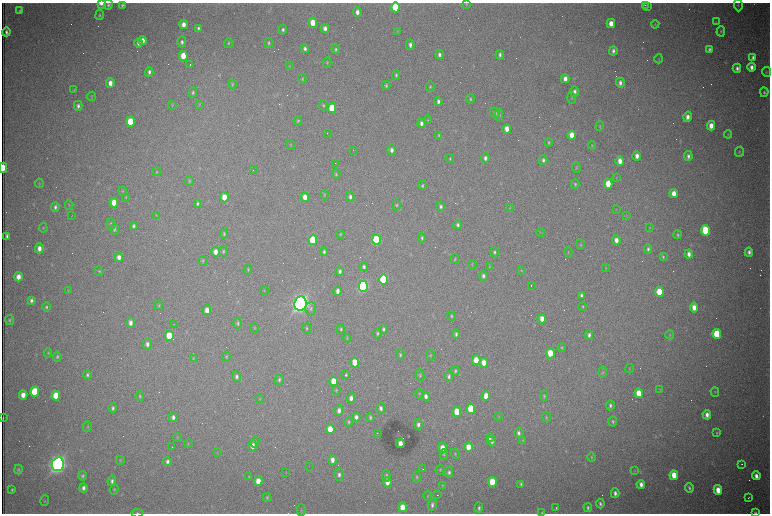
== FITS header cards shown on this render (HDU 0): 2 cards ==
NAXIS1  =                 1536 /fastest changing axis
NAXIS2  =                 1023 /next to fastest changing axis

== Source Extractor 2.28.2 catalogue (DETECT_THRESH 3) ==
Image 1536 x 1023 px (HDU 0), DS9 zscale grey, zoomed out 1/2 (1 PNG px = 2 x 2 image px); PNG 772 x 516 px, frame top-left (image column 1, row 1022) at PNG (2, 3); each listed source drawn as its Kron ellipse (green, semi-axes under 4 px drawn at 4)
Background 2960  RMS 33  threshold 99.2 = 3 sigma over >= 5 px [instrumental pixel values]
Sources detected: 412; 99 cannot appear on this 1/2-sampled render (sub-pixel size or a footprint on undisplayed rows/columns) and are neither listed nor drawn; the other 313 listed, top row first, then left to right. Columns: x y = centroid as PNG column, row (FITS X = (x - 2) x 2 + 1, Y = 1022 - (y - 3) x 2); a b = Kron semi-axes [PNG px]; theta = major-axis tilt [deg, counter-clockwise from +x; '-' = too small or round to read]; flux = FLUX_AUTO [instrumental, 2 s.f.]
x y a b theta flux
101 3 4 3 - 4.6e+04
466 4 4 3 - 5.5e+03
108 5 5 4 - 1.2e+04
122 5 4 3 - 1.0e+04
645 5 3 2 - 2.6e+03
738 5 6 2 -87 4.7e+03
648 6 3 1 - 1.9e+03
396 7 5 4 - 4.4e+05
20 11 4 2 - 8.3e+03
357 12 5 4 - 3.3e+04
100 15 5 3 - 9.0e+03
716 22 3 2 - 3.1e+03
313 23 5 3 - 1.1e+05
184 24 4 3 - 4.4e+04
611 24 4 3 - 7.4e+04
655 24 4 3 - 5.6e+03
198 28 4 3 - 1.2e+04
325 28 4 3 - 2.7e+04
283 30 5 3 - 1.2e+04
397 31 4 2 - 4.3e+03
721 31 5 3 - 7.7e+03
6 32 4 3 - 1.5e+04
143 41 4 3 - 5.0e+04
182 42 5 4 - 1.7e+04
138 43 4 3 - 2.7e+04
228 43 5 3 - 7.5e+03
269 43 5 3 - 1.0e+04
410 45 5 3 - 2.0e+04
305 49 4 3 - 1.9e+04
336 49 5 3 - 1.1e+04
709 49 4 3 - 1.3e+04
613 51 4 3 - 1.8e+04
439 54 5 3 - 1.9e+04
500 55 4 3 - 1.5e+04
183 56 5 3 - 1.2e+05
753 57 4 3 - 1.9e+04
659 59 4 2 - 3.4e+03
327 62 5 3 - 6.8e+03
190 65 2 1 - 2.0e+05
290 66 3 3 - 4.1e+03
751 67 4 3 - 3.2e+04
737 68 4 3 - 2.0e+04
149 72 5 3 - 1.7e+04
767 72 5 3 - 5.3e+03
396 75 5 3 - 1.1e+04
302 79 4 3 - 6.5e+03
565 79 4 3 - 4.1e+04
110 83 5 3 - 4.5e+04
620 83 5 3 - 2.5e+04
232 84 4 3 - 6.4e+03
386 85 4 3 - 1.0e+04
430 87 5 3 - 7.9e+03
74 90 4 2 - 3.9e+03
574 91 5 3 - 2.1e+04
193 92 5 4 - 1.1e+04
764 92 5 3 - 1.0e+04
92 96 4 2 - 4.4e+03
572 98 6 3 -87 6.1e+03
470 99 4 3 - 8.1e+03
438 101 4 3 - 2.0e+04
199 104 4 3 - 4.6e+03
172 105 4 3 - 6.4e+03
323 105 5 3 - 8.7e+03
78 106 5 3 - 1.8e+04
332 108 5 4 - 2.4e+05
495 113 5 4 - 1.5e+04
499 115 5 4 - 1.3e+04
687 117 5 3 - 3.3e+04
428 120 4 2 - 4.2e+03
298 121 5 3 - 7.4e+03
130 122 5 4 - 2.5e+05
421 123 4 3 - 2.3e+04
600 126 5 3 - 6.7e+03
711 126 4 3 - 5.7e+04
507 129 4 3 - 5.4e+04
327 134 2 1 - 2.0e+03
728 134 4 2 - 4.2e+03
439 135 4 3 - 6.6e+03
572 135 5 3 - 8.6e+04
549 142 4 3 - 8.3e+03
291 145 5 2 - 4.3e+03
592 145 4 3 - 5.5e+03
353 150 2 1 - 1.2e+03
392 150 5 4 - 2.5e+04
739 152 5 2 - 5.3e+03
637 156 4 3 - 3.8e+04
688 156 5 3 - 1.9e+04
485 158 5 3 - 2.0e+04
450 159 4 3 - 6.7e+03
543 160 5 3 - 1.6e+04
620 161 4 3 - 5.4e+04
335 163 2 1 - 4.5e+03
576 167 5 2 - 5.2e+03
3 168 5 2 - 2.0e+05
253 170 2 1 - 1.3e+03
157 172 4 3 - 5.8e+03
336 174 4 3 - 8.5e+03
616 178 4 2 - 4.4e+03
189 181 5 3 - 6.1e+03
39 183 4 3 - 4.7e+03
575 184 4 3 - 8.4e+03
608 184 5 3 - 1.2e+05
422 186 5 3 - 9.3e+03
123 191 4 3 - 5.7e+03
674 194 4 3 - 6.9e+04
324 195 4 3 - 6.6e+03
126 197 4 3 - 5.7e+03
224 197 5 4 - 1.0e+05
305 197 5 3 - 5.2e+04
350 197 5 4 - 1.9e+04
114 202 5 4 - 1.0e+05
198 204 4 3 - 8.7e+03
69 205 5 3 - 5.5e+03
397 205 5 4 - 9.9e+03
441 206 5 3 - 1.6e+04
55 207 5 3 - 1.5e+04
510 208 3 3 - 3.7e+03
616 209 3 2 - 2.7e+03
156 215 4 3 - 4.2e+03
72 216 2 1 - 2.2e+03
626 216 3 2 - 3.2e+03
111 224 5 4 - 9.0e+03
458 225 4 3 - 1.5e+04
133 226 4 3 - 1.3e+04
649 227 3 2 - 3.1e+03
43 228 5 3 - 5.4e+03
114 229 6 4 88 1.1e+04
706 230 5 4 - 5.0e+05
541 233 4 2 - 4.3e+03
224 234 5 3 - 9.7e+03
340 234 4 3 - 6.4e+03
678 235 4 3 - 9.6e+03
7 236 4 3 - 1.8e+04
422 238 4 3 - 9.4e+03
313 240 5 4 - 3.2e+05
376 240 5 4 - 7.0e+05
616 240 5 3 - 4.0e+04
580 244 5 3 - 6.4e+03
39 248 5 4 - 3.6e+04
648 249 5 4 - 1.4e+04
223 251 5 3 - 9.4e+03
216 252 5 4 - 4.7e+04
324 252 4 3 - 1.2e+04
494 252 5 3 - 1.1e+04
568 252 5 2 - 5.7e+03
749 252 4 3 - 2.2e+04
689 254 4 3 - 3.3e+04
119 257 5 4 - 3.5e+04
663 257 4 3 - 7.1e+03
455 259 5 3 - 6.2e+03
203 261 5 3 - 7.0e+03
472 264 4 2 - 4.5e+03
364 267 4 3 - 1.4e+04
489 267 4 3 - 5.3e+03
605 268 4 3 - 3.8e+03
248 270 5 3 - 7.0e+03
521 270 3 3 - 4.2e+03
99 271 5 3 - 8.3e+03
340 271 4 3 - 1.7e+04
483 276 5 3 - 1.7e+04
18 277 4 3 - 5.4e+04
383 279 5 4 - 7.6e+05
363 286 5 4 - 2.0e+06
531 286 2 1 - 2.6e+03
68 291 4 2 - 3.8e+03
264 291 4 2 - 3.6e+03
337 291 5 3 - 3.1e+04
659 292 5 4 - 1.6e+05
582 295 4 3 - 1.6e+04
31 300 4 3 - 1.7e+04
300 303 7 6 - 5.2e+06
159 306 5 3 - 7.0e+03
46 307 4 3 - 1.1e+04
583 307 4 3 - 6.5e+03
694 307 5 3 - 6.1e+04
311 309 7 5 86 1.9e+04
207 310 5 3 - 5.4e+04
451 316 4 3 - 8.0e+03
542 319 5 3 - 5.2e+04
10 320 5 3 - 9.0e+03
131 323 5 4 - 3.3e+04
238 323 5 4 - 1.1e+04
174 324 2 2 - 3.1e+03
254 328 5 3 - 6.5e+03
307 328 5 3 - 8.7e+03
341 329 4 3 - 9.3e+03
383 329 4 3 - 1.2e+04
377 334 5 3 - 1.1e+04
456 334 4 3 - 1.3e+04
717 334 5 4 - 3.8e+05
589 335 5 4 - 2.0e+04
670 335 4 3 - 6.8e+03
169 336 5 4 - 2.3e+05
347 338 4 3 - 5.2e+03
147 344 6 4 87 2.6e+04
562 348 4 3 - 6.5e+03
48 353 5 4 - 7.7e+03
550 353 5 4 - 1.5e+05
400 355 5 3 - 8.8e+03
430 355 5 3 - 7.1e+03
57 357 5 3 - 9.4e+03
226 357 5 3 - 7.2e+03
193 359 4 3 - 5.2e+03
476 360 5 3 - 1.1e+05
355 362 5 4 - 1.4e+05
484 363 5 3 - 6.6e+04
630 368 4 3 - 5.2e+03
455 371 5 3 - 1.1e+04
602 372 5 4 - 8.1e+03
87 375 4 3 - 1.2e+04
346 375 4 3 - 8.9e+03
420 375 6 4 -81 1.0e+04
237 376 5 4 - 1.8e+04
449 376 5 3 - 1.6e+04
279 380 5 3 - 1.1e+04
334 381 5 4 - 1.3e+05
660 389 3 2 - 3.5e+03
336 390 5 3 - 6.7e+03
35 392 5 4 - 4.5e+05
715 392 4 2 - 4.8e+03
639 393 5 3 - 1.2e+05
419 394 4 3 - 5.6e+03
23 395 4 4 - 5.9e+04
56 396 5 4 - 1.5e+05
140 396 4 3 - 8.4e+03
426 396 4 3 - 2.4e+04
486 396 5 3 - 7.7e+04
544 396 5 3 - 7.0e+03
351 398 4 3 - 3.2e+04
260 399 4 3 - 5.1e+03
610 405 5 3 - 1.3e+04
113 408 5 4 - 1.4e+04
381 408 5 4 - 2.0e+04
471 409 5 4 - 3.2e+05
339 411 5 4 - 2.8e+04
457 412 5 4 - 1.9e+05
707 415 5 3 - 3.2e+04
499 416 4 2 - 3.9e+03
173 417 5 3 - 2.3e+04
356 417 4 3 - 2.7e+04
370 417 4 3 - 9.8e+03
546 417 5 3 - 7.8e+03
3 418 3 1 - 5.2e+03
349 422 4 3 - 8.8e+03
613 422 5 3 - 9.7e+03
418 424 5 3 - 2.0e+04
88 427 5 2 - 5.4e+03
330 429 5 4 - 1.1e+05
377 433 2 1 - 3.7e+03
519 433 5 3 - 1.7e+04
717 433 4 3 - 5.4e+03
491 437 3 2 - 1.4e+05
177 438 4 3 - 5.2e+03
492 441 5 4 - 1.5e+04
523 441 4 3 - 4.0e+03
255 442 5 3 - 1.1e+04
400 443 4 3 - 5.9e+04
188 444 4 2 - 4.3e+03
252 446 5 4 - 4.8e+04
172 447 2 1 - 2.3e+03
469 447 5 3 - 1.0e+05
442 448 5 4 - 8.2e+04
217 453 3 2 - 3.3e+03
444 454 5 3 - 7.5e+03
455 454 5 4 - 8.3e+03
591 457 4 3 - 6.2e+03
120 460 4 3 - 5.5e+03
332 460 5 3 - 3.5e+04
167 461 4 3 - 1.9e+04
58 464 7 6 - 4.8e+06
742 464 2 1 - 3.7e+03
309 466 3 1 - 1.9e+03
18 469 5 3 - 7.3e+03
423 469 2 1 - 5.3e+03
440 470 5 3 - 6.8e+03
635 471 3 2 - 4.0e+03
449 472 5 4 - 1.7e+04
286 473 4 2 - 3.9e+03
339 475 6 4 86 2.2e+04
674 475 5 3 - 1.1e+05
82 476 4 4 - 1.1e+04
386 476 6 4 -87 1.4e+04
756 476 4 3 - 3.5e+04
249 477 4 3 - 5.4e+03
416 477 5 4 - 1.0e+04
112 481 5 3 - 1.6e+04
258 481 5 3 - 9.1e+04
387 482 5 4 - 6.2e+04
492 482 5 4 - 2.3e+05
521 484 4 3 - 9.6e+03
641 484 4 3 - 3.1e+04
442 485 3 2 - 4.0e+03
83 488 4 3 - 2.1e+04
689 488 4 3 - 1.2e+04
114 489 5 4 - 7.7e+03
12 490 3 2 - 8.3e+03
718 490 5 3 - 8.8e+04
615 493 5 3 - 2.2e+04
437 495 2 1 - 5.5e+03
428 496 5 3 - 6.0e+03
267 497 4 3 - 7.9e+03
748 498 2 1 - 2.4e+03
45 501 5 2 - 4.7e+03
600 504 4 3 - 1.3e+04
432 505 6 3 78 1.7e+04
402 507 5 3 - 9.2e+04
556 507 2 1 - 1.8e+03
479 508 5 3 - 1.4e+04
588 508 4 3 - 1.2e+04
301 510 6 2 90 6.5e+03
137 513 5 3 - 8.2e+03
542 513 3 3 - 6.0e+03
755 513 4 3 - 9.8e+03
At the frame edge (FLAGS 8, measured only in part): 5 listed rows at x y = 101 3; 3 168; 137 513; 542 513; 755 513
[99 sub-pixel or undisplayed-footprint detections neither listed nor drawn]